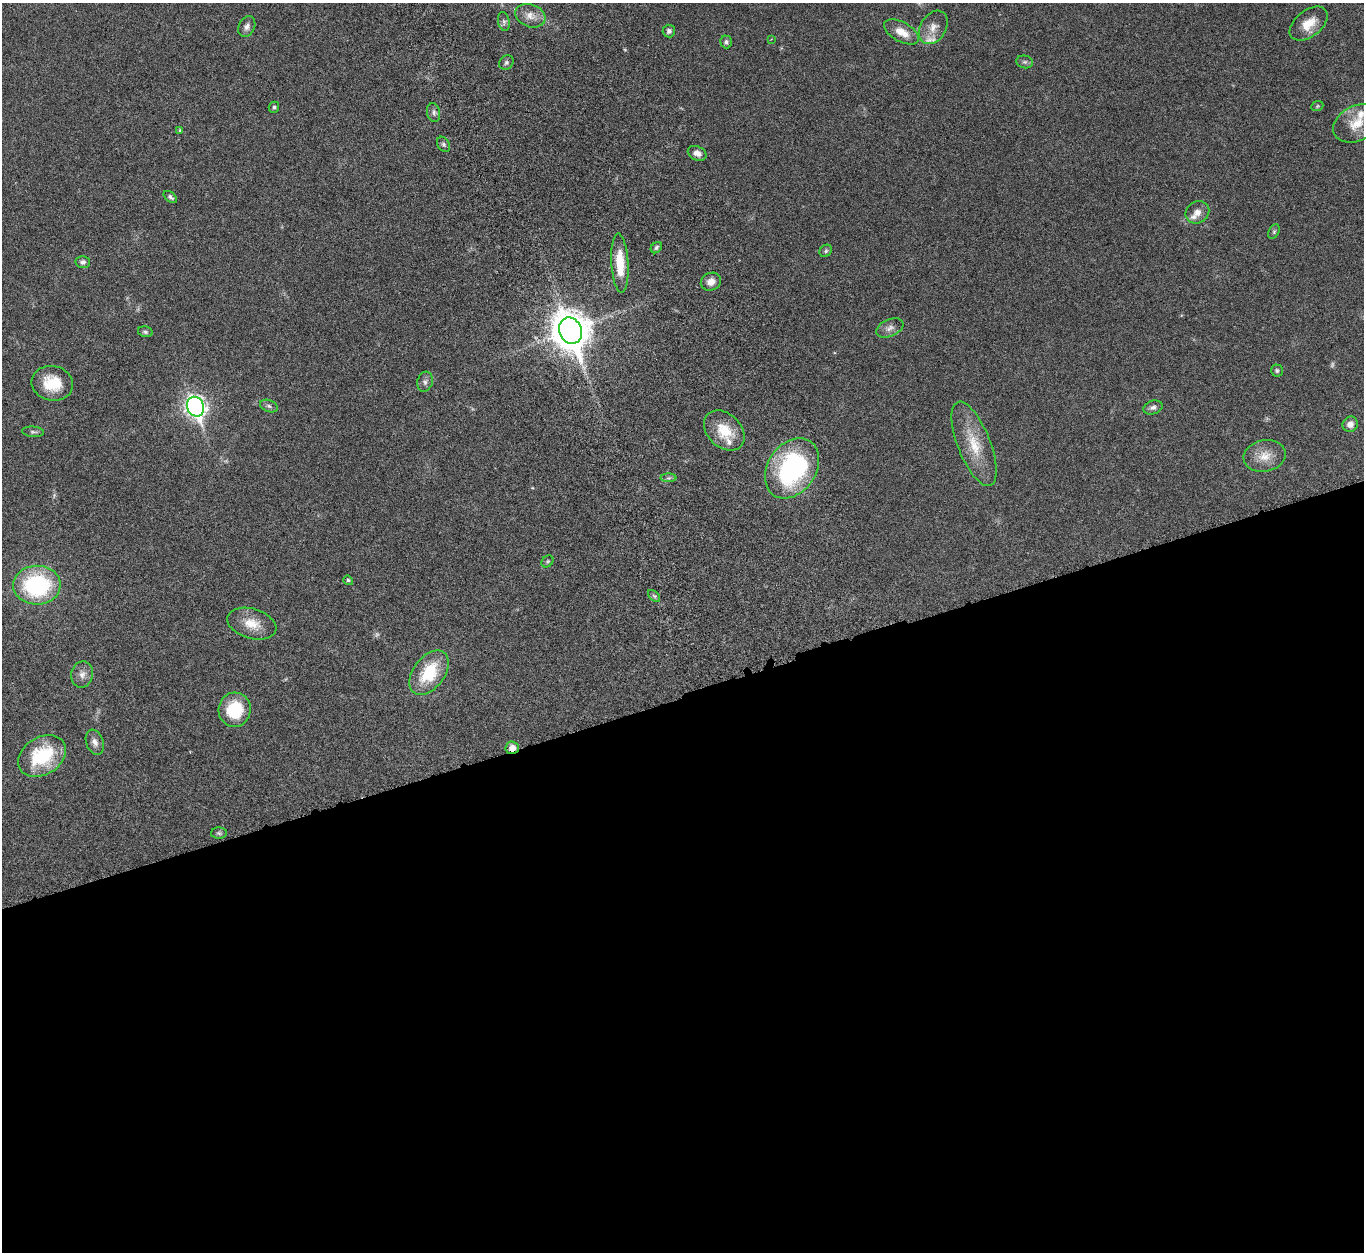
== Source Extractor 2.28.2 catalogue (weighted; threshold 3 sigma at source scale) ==
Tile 15 of 4 x 4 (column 3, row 4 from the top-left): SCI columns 2843-4204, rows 333-1582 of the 5682 x 5544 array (HDU 1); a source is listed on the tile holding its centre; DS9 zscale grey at full resolution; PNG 1366 x 1254 px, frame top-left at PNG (2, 3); each listed source drawn as its Kron ellipse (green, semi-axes under 4 px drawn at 4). Shown black and unused: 45% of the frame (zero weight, under 5 of 10 exposures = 6% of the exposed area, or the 3 px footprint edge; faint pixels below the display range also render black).
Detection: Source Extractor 2.28.2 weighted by HDU 2 'WHT'; one run over the whole footprint, this tile lists its part. Background 0.0278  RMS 0.0018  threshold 0.00726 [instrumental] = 3 sigma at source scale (4.09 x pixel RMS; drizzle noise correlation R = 1.36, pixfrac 0.8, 0.05/0.05 arcsec/px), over >= 5 px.
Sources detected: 61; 4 too faint to see at this stretch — neither listed nor drawn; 3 inside a brighter listed object's ellipse — not listed separately; the other 54 listed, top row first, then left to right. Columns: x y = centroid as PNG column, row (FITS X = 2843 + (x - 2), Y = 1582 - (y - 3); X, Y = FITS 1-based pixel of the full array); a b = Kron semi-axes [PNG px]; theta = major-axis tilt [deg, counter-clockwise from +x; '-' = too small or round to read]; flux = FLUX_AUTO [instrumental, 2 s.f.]
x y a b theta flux
530 16 16 11 -20 1.7
504 22 9 5 -80 0.49
1309 24 22 13 38 2.7
247 27 11 8 65 0.76
933 27 18 12 58 1.9
669 31 6 6 - 0.46
901 32 19 9 -29 2.3
771 39 3 3 - 0.093
726 42 6 6 - 0.38
1025 62 8 6 -13 0.42
506 63 8 6 48 0.39
1317 106 6 4 23 0.22
274 107 5 5 - 0.31
434 112 9 6 -80 0.55
1357 123 25 17 26 3.9
180 130 4 4 - 0.17
443 144 8 6 -58 0.36
697 153 10 7 -25 0.99
170 197 8 4 -38 0.39
1197 212 12 10 33 1.2
1274 232 8 5 64 0.29
656 248 6 5 - 0.34
826 251 7 5 47 0.32
83 262 7 6 - 0.49
620 263 29 8 -87 4.5
711 282 10 8 25 1.3
890 328 14 8 23 0.97
570 331 14 11 -67 410
145 332 7 5 -11 0.32
1277 371 6 6 - 0.3
425 382 10 7 75 0.62
52 383 21 17 -12 4.7
269 406 9 6 -21 0.47
195 407 10 8 -67 87
1153 407 10 6 17 0.62
1350 424 8 7 - 0.93
724 430 23 17 -44 4.2
33 432 11 5 -3 0.41
974 444 45 16 -68 5.6
1265 456 21 15 13 2.6
792 468 33 24 55 26
669 478 8 4 0 0.35
547 561 6 5 - 0.26
348 580 5 4 - 0.28
37 585 24 19 1 19
654 596 7 4 -44 0.29
252 624 25 15 -17 3
429 673 25 15 53 7.7
82 674 13 11 77 1.2
235 710 17 16 - 6.9
95 742 13 8 -70 0.94
512 748 7 6 - 1.4
42 756 26 18 32 9.9
219 833 8 5 -1 0.36
Overlapping masked pixels (flux is a lower limit): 1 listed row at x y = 512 748